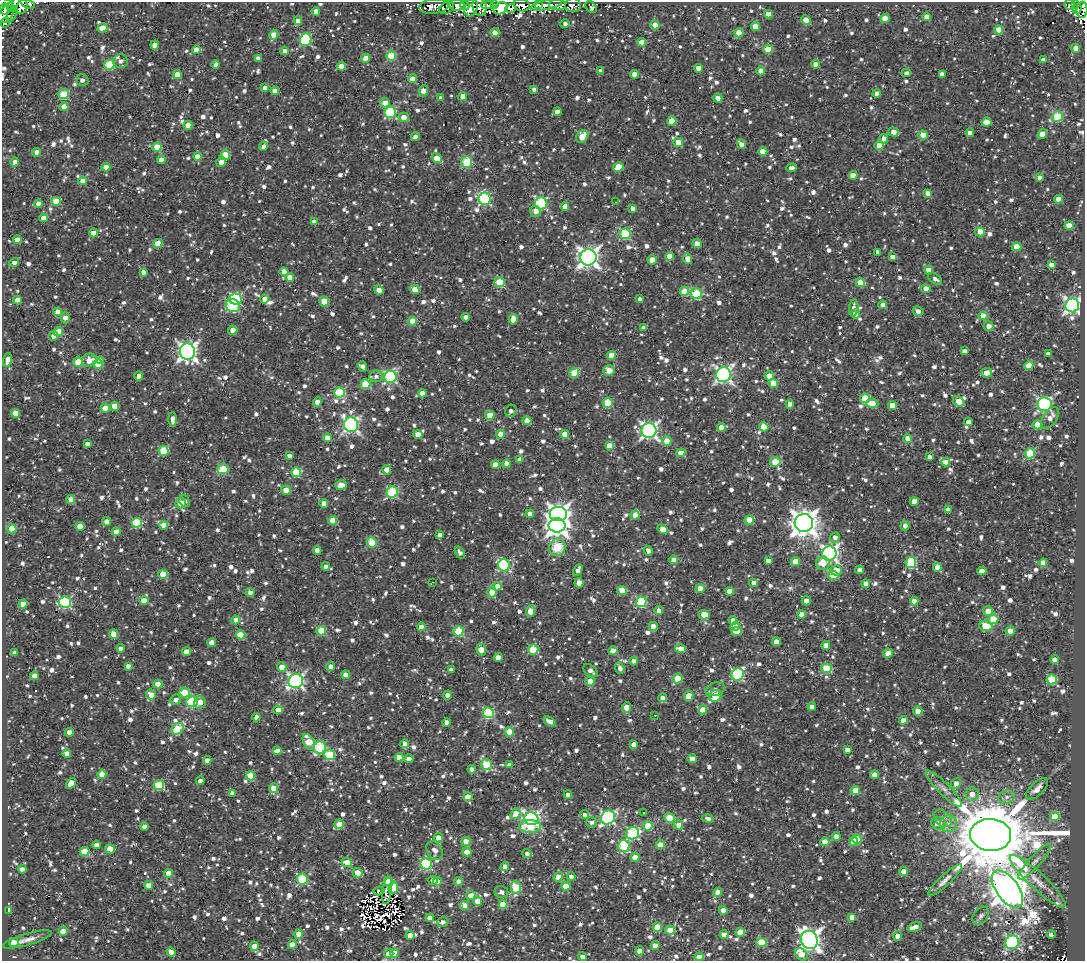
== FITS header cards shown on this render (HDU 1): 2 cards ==
NAXIS1  =                 1083
NAXIS2  =                  959

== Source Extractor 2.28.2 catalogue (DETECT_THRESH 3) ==
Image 1083 x 959 px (HDU 1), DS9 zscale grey, 1 PNG px = 1 image px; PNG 1087 x 963 px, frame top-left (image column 1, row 959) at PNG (2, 2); each listed source drawn as its Kron ellipse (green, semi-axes under 4 px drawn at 4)
Background 0.796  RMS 0.74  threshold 2.21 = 3 sigma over >= 5 px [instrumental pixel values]
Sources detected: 1698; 5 with non-positive FLUX_AUTO (blend fragments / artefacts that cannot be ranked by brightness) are neither listed nor drawn; of the other 1693, the 500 brightest by FLUX_AUTO listed and drawn (1193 fainter detections omitted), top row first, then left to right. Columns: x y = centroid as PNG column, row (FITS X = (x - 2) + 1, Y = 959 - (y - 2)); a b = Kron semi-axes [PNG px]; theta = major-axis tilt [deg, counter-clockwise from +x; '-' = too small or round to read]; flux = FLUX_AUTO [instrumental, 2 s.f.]
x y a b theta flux
4 3 9 4 -6 1900
14 4 9 3 55 700
28 4 7 4 -23 360
538 4 4 3 - 480
1076 4 3 3 - 370
20 5 9 7 -82 2600
457 5 8 5 -5 1300
465 5 5 3 - 320
487 5 6 4 -1 560
494 5 4 4 - 700
522 5 8 6 -17 990
546 5 16 4 12 3000
557 5 8 5 -1 980
573 5 7 7 - 410
1070 5 5 5 - 460
434 6 15 7 5 650
480 6 9 7 -79 790
591 7 7 5 -54 220
446 8 8 5 36 660
471 8 9 6 68 3900
501 8 7 5 32 12000
511 8 6 4 13 460
4 9 6 2 81 610
1077 9 5 3 - 470
1082 10 8 5 85 830
316 11 4 4 - 350
6 14 9 7 55 5600
12 14 9 3 64 570
768 14 4 4 - 680
926 17 4 4 - 340
885 18 4 4 - 1100
806 20 5 4 - 660
298 21 4 4 - 370
5 23 5 4 - 950
565 24 4 4 - 220
655 25 4 4 - 620
755 26 4 4 - 660
103 28 5 4 - 800
999 30 4 4 - 970
495 33 4 4 - 600
739 33 4 4 - 1100
274 35 5 4 - 640
306 40 6 5 - 4800
642 42 4 4 - 1000
155 45 4 4 - 570
1076 48 4 4 - 380
768 49 4 4 - 1200
196 50 4 4 - 630
285 51 4 4 - 420
391 56 5 5 - 2400
258 58 4 4 - 330
366 58 4 4 - 680
1043 60 4 4 - 350
120 61 7 7 - 260
216 64 4 4 - 220
816 64 4 4 - 530
109 65 5 5 - 2700
341 66 4 4 - 690
699 68 4 4 - 620
601 71 4 4 - 270
761 71 4 4 - 700
906 73 4 4 - 220
634 74 4 4 - 580
942 74 4 4 - 330
177 75 4 4 - 890
413 79 4 4 - 960
82 80 6 6 - 220
265 88 4 4 - 560
534 89 3 3 - 220
275 91 4 4 - 450
423 91 6 4 74 480
877 93 4 4 - 470
64 94 5 5 - 2100
463 96 4 4 - 630
441 98 4 4 - 300
718 98 4 4 - 670
385 103 5 5 - 570
64 107 4 4 - 680
390 112 6 5 - 4600
557 112 4 4 - 360
404 117 5 4 - 500
1057 117 6 5 - 3300
672 121 4 4 - 1400
986 122 5 4 - 830
188 125 4 4 - 780
894 132 5 4 - 500
970 133 4 4 - 400
1042 134 5 4 - 630
923 135 4 4 - 1100
582 136 7 5 51 1100
415 137 4 4 - 270
884 139 4 4 - 670
678 142 4 4 - 1000
741 144 5 4 - 300
879 145 4 4 - 740
264 146 5 4 - 220
157 147 5 4 - 1400
763 151 4 4 - 830
37 152 4 4 - 740
225 155 5 4 - 870
197 156 4 4 - 550
437 158 6 4 -39 880
161 160 4 4 - 410
15 162 4 4 - 230
221 162 5 4 - 540
467 162 6 5 - 3200
106 167 4 4 - 580
618 167 5 4 - 1200
791 168 5 4 - 290
853 175 4 4 - 620
1039 177 4 3 - 260
83 181 4 4 - 640
928 193 4 4 - 440
485 199 6 6 - 6000
1059 199 4 4 - 570
56 201 5 4 - 1700
615 202 4 3 - 420
38 204 4 4 - 430
541 204 6 6 - 6500
565 206 4 4 - 600
632 208 4 4 - 270
536 211 6 5 - 330
44 218 4 4 - 650
314 222 4 4 - 240
1069 226 4 4 - 980
980 232 5 4 - 1300
94 233 4 4 - 690
625 234 5 5 - 3700
17 240 4 4 - 700
158 244 4 4 - 1300
697 244 4 4 - 600
1017 247 4 4 - 1300
878 252 4 4 - 290
670 256 4 4 - 800
588 257 8 8 - 33000
892 257 4 4 - 460
688 259 5 4 - 630
652 260 4 4 - 600
14 262 5 4 - 290
1051 265 4 4 - 460
929 270 4 4 - 690
284 271 4 4 - 530
143 272 4 4 - 300
290 277 4 4 - 430
935 279 7 4 -33 250
500 282 5 5 - 2400
860 283 4 4 - 1200
415 289 5 4 - 760
926 289 4 4 - 770
379 290 5 4 - 520
684 291 4 4 - 1200
696 294 5 5 - 3000
235 299 6 5 - 4500
265 299 4 4 - 610
640 299 4 3 - 230
17 300 4 4 - 660
324 301 5 4 - 1600
883 305 4 4 - 460
1072 305 7 7 - 18000
233 306 7 6 - 3600
854 308 8 4 85 310
918 311 5 4 - 280
58 312 4 4 - 740
855 314 4 4 - 750
983 316 4 4 - 1100
466 317 4 4 - 320
65 318 5 4 - 390
513 319 5 4 - 740
412 321 4 4 - 1000
989 326 5 5 - 330
644 328 4 4 - 290
233 330 4 4 - 700
58 332 5 4 - 1200
53 336 5 4 - 280
964 351 4 4 - 250
187 352 8 7 - 25000
1048 354 4 3 - 220
612 355 4 4 - 1100
7 360 7 4 75 470
89 360 7 6 - 580
100 361 4 3 - 570
78 362 4 4 - 1700
98 364 5 4 - 1000
363 366 5 4 - 240
1029 366 4 4 - 970
609 370 6 5 - 940
574 373 5 4 - 1700
987 373 5 5 - 600
723 375 7 7 - 16000
139 376 4 4 - 380
376 376 7 6 - 210
769 376 5 4 - 610
390 377 6 6 - 6400
773 383 4 4 - 1300
365 384 5 5 - 2200
339 392 5 5 - 3400
422 393 4 4 - 560
865 398 5 4 - 1600
959 401 6 4 -37 1000
317 402 5 4 - 590
608 403 5 5 - 2400
872 403 6 4 -4 710
790 404 4 4 - 450
1044 404 7 7 - 9400
115 406 4 4 - 740
892 406 4 4 - 1000
105 408 4 4 - 760
511 411 6 5 - 220
16 413 4 4 - 960
490 415 4 4 - 1100
1050 418 12 7 57 410
173 419 7 4 -88 340
527 421 4 4 - 650
968 422 4 4 - 390
351 425 7 7 - 14000
1037 425 5 4 - 1400
721 427 4 4 - 510
764 427 5 4 - 900
649 430 7 7 - 17000
418 434 4 4 - 750
500 434 4 4 - 1100
565 434 4 4 - 620
327 438 4 4 - 500
908 439 4 4 - 1000
667 441 4 4 - 1200
87 444 4 4 - 250
610 446 4 4 - 1200
163 451 5 5 - 2500
681 453 4 4 - 660
1030 453 5 5 - 2500
289 456 4 3 - 220
929 457 4 4 - 220
520 459 4 4 - 340
775 462 5 5 - 2200
946 462 4 4 - 520
507 464 4 4 - 650
495 465 4 4 - 450
223 469 5 5 - 2600
387 470 5 4 - 530
296 472 5 5 - 2200
341 485 6 4 14 860
286 490 5 4 - 700
392 492 6 5 - 4300
71 500 4 4 - 730
184 501 6 5 - 230
914 501 4 4 - 720
181 503 5 5 - 760
324 503 4 4 - 380
948 510 4 4 - 490
530 514 4 4 - 420
558 514 8 7 - 27000
635 515 4 4 - 540
333 520 4 4 - 990
749 520 5 4 - 1300
106 522 4 4 - 360
137 523 5 5 - 3400
804 523 9 9 - 67000
163 525 4 4 - 790
557 525 8 7 - 33000
80 526 4 4 - 900
905 526 4 4 - 290
12 529 4 4 - 1100
663 529 5 4 - 790
116 532 4 4 - 600
439 535 4 3 - 210
835 537 5 4 - 270
372 542 5 4 - 1900
557 547 9 8 - 3300
317 550 4 4 - 480
648 551 5 4 - 240
460 553 6 4 -56 220
829 554 7 7 - 16000
674 560 4 4 - 690
768 561 4 4 - 320
795 561 4 4 - 1100
823 563 7 6 - 780
911 563 5 5 - 3600
1043 563 4 4 - 640
504 565 6 6 - 6100
326 566 4 4 - 210
937 567 4 4 - 520
578 570 6 4 61 270
836 570 5 5 - 900
860 570 4 4 - 290
982 571 4 4 - 550
163 574 4 4 - 1100
833 575 5 4 - 1800
433 582 3 2 - 210
579 583 4 4 - 720
753 583 4 4 - 480
866 584 4 4 - 530
497 586 4 4 - 810
700 588 4 4 - 790
622 590 5 4 - 1200
730 591 4 4 - 640
250 592 4 4 - 220
492 592 5 4 - 860
144 600 4 4 - 840
806 601 4 4 - 400
914 601 4 4 - 610
65 602 6 5 - 6900
641 602 5 5 - 4000
23 604 4 4 - 590
531 611 6 4 68 770
659 611 4 4 - 620
988 611 5 5 - 720
801 614 4 4 - 540
704 615 5 4 - 1300
993 619 5 4 - 1900
236 620 4 4 - 590
733 620 4 4 - 360
653 626 4 4 - 800
986 626 7 5 -13 1800
421 627 4 4 - 590
735 627 5 4 - 540
321 631 5 4 - 2300
458 631 5 5 - 3300
737 631 5 4 - 820
1010 631 4 4 - 1200
114 634 5 4 - 1100
241 635 5 4 - 1600
776 642 4 4 - 590
212 643 4 4 - 500
826 645 4 4 - 700
121 648 4 4 - 220
481 649 6 4 -72 950
681 649 5 4 - 840
533 650 5 5 - 2500
613 651 4 4 - 1100
186 652 4 4 - 550
15 653 4 4 - 270
888 653 5 4 - 550
498 657 4 4 - 530
1055 660 4 4 - 760
634 661 4 4 - 290
128 666 4 4 - 240
331 666 4 4 - 360
282 667 5 4 - 760
620 668 6 4 -70 230
826 668 5 4 - 2100
451 670 4 3 - 250
590 671 8 5 -40 280
738 674 6 6 - 6300
346 675 4 4 - 740
34 676 4 4 - 480
678 679 5 4 - 1600
1052 679 5 5 - 2600
296 681 7 7 - 13000
590 682 4 4 - 1000
158 684 4 4 - 760
715 689 10 6 18 230
185 692 5 5 - 1400
151 695 5 5 - 570
447 695 5 4 - 330
689 696 5 4 - 920
715 696 6 5 - 2700
662 698 4 4 - 300
176 700 6 5 - 320
192 702 6 5 - 4200
200 702 6 5 - 560
812 706 4 4 - 390
627 708 5 4 - 740
278 710 5 4 - 550
703 710 4 4 - 950
918 711 5 4 - 620
488 713 5 5 - 4500
655 715 3 2 - 230
256 717 4 4 - 370
903 720 4 4 - 560
550 721 6 4 -31 350
447 722 4 4 - 500
177 729 6 5 - 2400
69 732 4 4 - 550
509 732 4 4 - 1300
309 742 8 5 -61 1500
405 744 4 4 - 370
634 744 4 4 - 570
320 748 6 6 - 4500
847 750 4 4 - 230
277 751 4 4 - 590
67 754 4 4 - 630
330 755 5 5 - 2800
399 757 4 4 - 810
409 759 4 4 - 430
692 759 4 4 - 570
207 760 4 4 - 330
486 764 6 5 - 2600
509 765 4 4 - 320
472 769 4 4 - 310
102 774 5 4 - 750
875 775 4 4 - 600
250 776 4 4 - 1500
200 781 4 4 - 340
71 783 6 4 51 640
956 784 5 4 - 440
159 785 5 5 - 2600
274 788 5 4 - 1200
944 789 25 6 -45 270
1037 789 14 6 44 370
855 790 4 4 - 1200
232 793 4 4 - 310
568 794 4 4 - 290
972 794 6 6 - 340
468 797 4 4 - 570
1006 797 8 6 16 240
644 813 3 3 - 420
516 814 6 4 53 790
584 815 4 4 - 220
608 817 7 6 - 8600
1055 817 4 4 - 1600
669 818 5 4 - 2000
708 818 6 4 -11 220
943 818 10 7 -43 350
531 819 7 6 - 15000
591 822 5 5 - 220
939 823 7 6 - 470
339 824 5 4 - 1100
948 824 8 8 - 310
679 825 4 4 - 590
530 826 11 6 0 1800
648 826 4 4 - 1100
144 827 4 4 - 450
633 833 7 6 - 5400
991 835 21 16 -4 640000
836 836 4 4 - 570
438 838 4 4 - 640
857 839 5 4 - 1700
466 841 4 4 - 560
825 842 4 4 - 880
854 842 4 4 - 1100
97 845 4 4 - 400
660 845 5 4 - 1300
624 846 6 5 - 3600
110 849 5 4 - 860
434 850 10 7 -58 360
85 852 5 4 - 1300
467 852 4 4 - 600
527 853 4 4 - 270
635 857 4 4 - 690
347 862 5 4 - 710
1035 862 23 5 48 390
426 864 5 5 - 4900
505 867 4 4 - 380
22 869 4 4 - 570
904 871 4 4 - 690
168 873 4 4 - 610
357 873 5 4 - 750
558 877 5 4 - 880
571 877 4 4 - 450
302 879 5 5 - 3700
433 880 5 4 - 560
945 880 23 5 43 360
437 881 4 4 - 310
459 881 4 4 - 640
1038 881 37 8 -43 940
388 882 5 4 - 2000
149 885 4 4 - 600
566 886 4 4 - 820
516 887 6 5 - 2800
393 888 6 4 68 720
1007 889 21 11 -53 160000
387 890 14 4 82 470
379 891 5 4 - 220
502 892 7 6 - 260
718 892 5 4 - 630
471 895 5 4 - 830
478 901 4 4 - 870
503 904 4 4 - 1500
465 905 4 4 - 640
9 910 4 3 - 520
723 910 4 4 - 570
981 916 10 7 51 210
430 918 4 4 - 620
852 918 4 4 - 640
443 922 6 4 14 240
657 927 4 4 - 1500
915 927 7 4 15 560
670 930 4 4 - 1100
63 931 4 4 - 910
740 932 4 4 - 1400
299 934 4 4 - 920
724 934 4 4 - 630
410 935 4 4 - 720
1051 935 4 4 - 690
898 936 4 4 - 540
27 939 25 6 16 480
809 940 9 8 - 32000
1012 942 7 6 - 8000
14 943 5 4 - 1000
762 943 5 4 - 1900
292 945 4 4 - 730
254 946 5 4 - 610
655 946 4 4 - 860
639 951 4 4 - 620
171 952 5 4 - 690
394 953 4 4 - 690
389 954 4 4 - 590
801 954 7 5 -41 770
582 956 4 4 - 270
699 957 4 4 - 650
At the frame edge (FLAGS 8, measured only in part): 7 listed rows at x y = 4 3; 14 4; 28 4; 20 5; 6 14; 5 23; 699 957
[1193 fainter detections neither listed nor drawn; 5 non-positive-flux detections neither listed nor drawn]